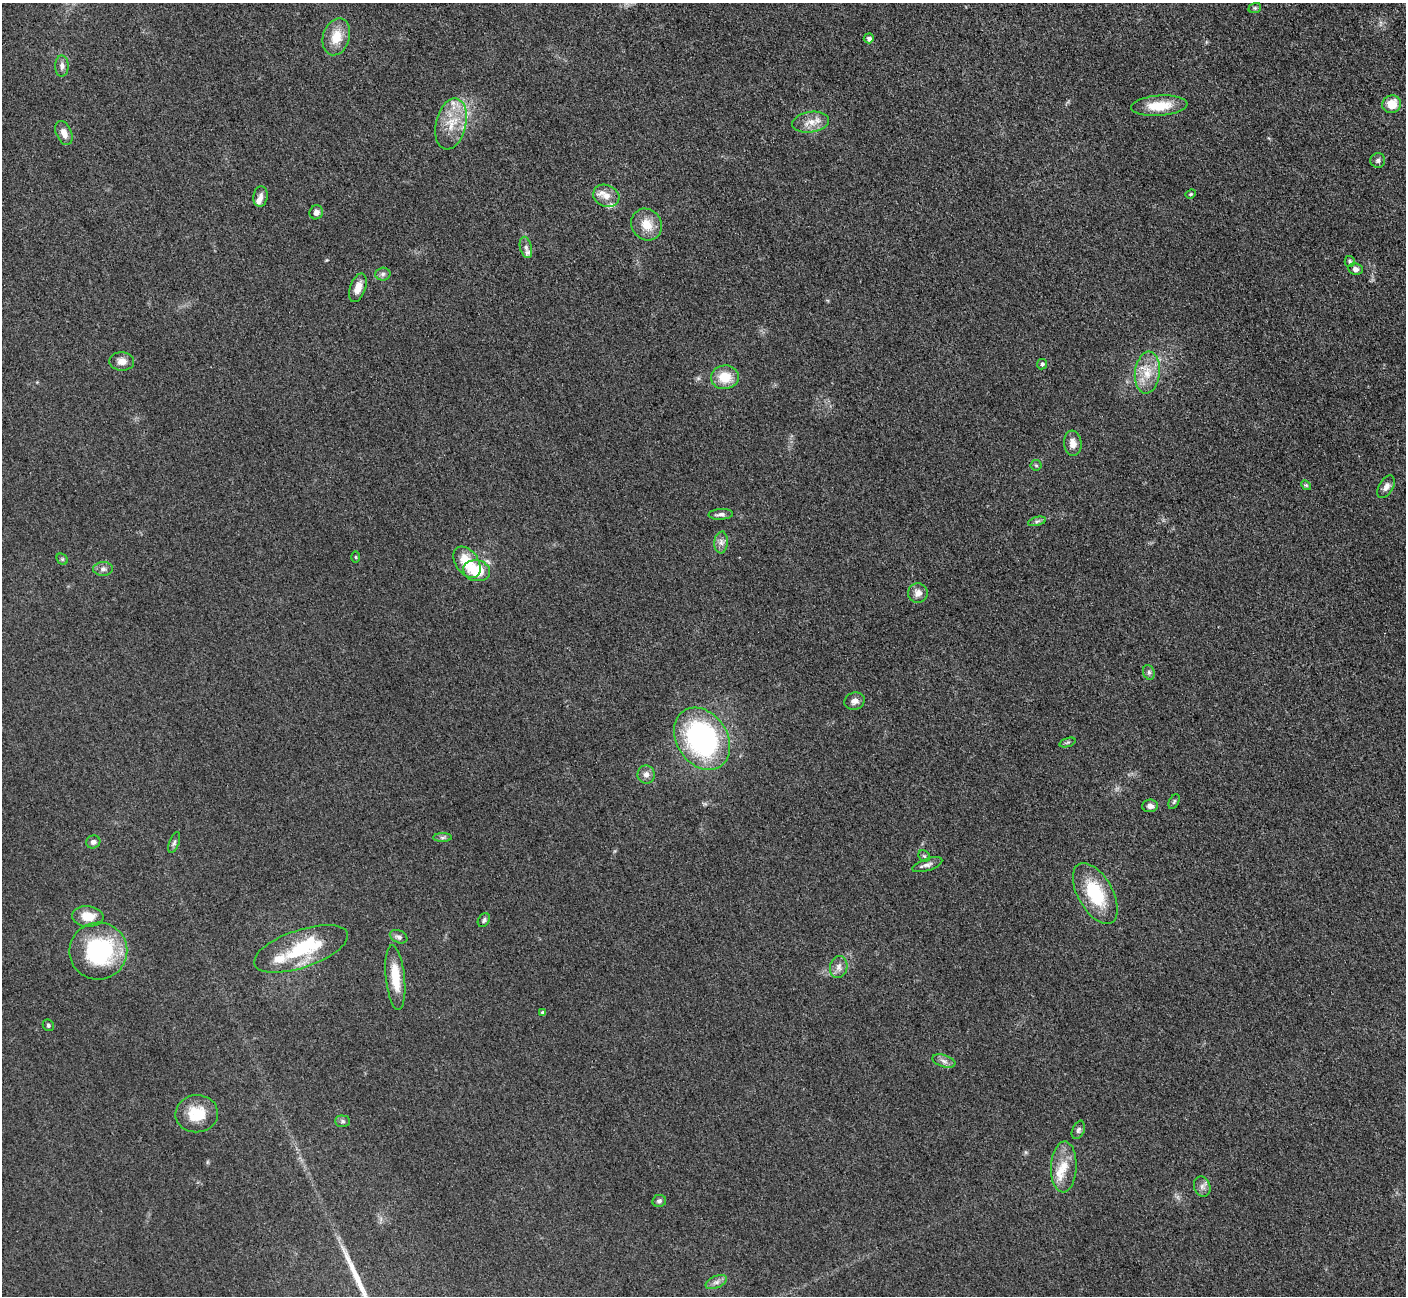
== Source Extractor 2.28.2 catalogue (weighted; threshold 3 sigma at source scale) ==
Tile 10 of 4 x 4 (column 2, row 3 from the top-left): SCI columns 1470-2873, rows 1484-2777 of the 5700 x 5663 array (HDU 1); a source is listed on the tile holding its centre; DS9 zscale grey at full resolution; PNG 1408 x 1298 px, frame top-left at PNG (2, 3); each listed source drawn as its Kron ellipse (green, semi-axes under 4 px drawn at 4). Nothing masked; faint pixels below the display range render black.
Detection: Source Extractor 2.28.2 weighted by HDU 2 'WHT'; one run over the whole footprint, this tile lists its part. Background 0.0531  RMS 0.0059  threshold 0.0264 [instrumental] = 3 sigma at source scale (4.5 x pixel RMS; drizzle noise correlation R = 1.50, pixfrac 1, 0.05/0.05 arcsec/px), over >= 5 px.
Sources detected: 76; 1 inside a brighter object's white glare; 1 long thin detection or spike segment (spike, bleed or trail) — neither listed nor drawn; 7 inside a brighter listed object's ellipse — not listed separately; the other 67 listed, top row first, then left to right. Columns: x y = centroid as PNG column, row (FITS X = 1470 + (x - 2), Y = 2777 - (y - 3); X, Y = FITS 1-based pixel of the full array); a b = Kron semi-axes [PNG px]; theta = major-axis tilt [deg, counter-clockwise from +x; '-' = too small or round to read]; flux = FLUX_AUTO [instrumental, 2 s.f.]
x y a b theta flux
1255 8 6 5 - 0.9
336 37 19 13 73 12
869 38 5 5 - 2
62 66 10 6 90 2.3
1392 104 9 9 - 10
1159 106 28 10 4 15
811 122 18 10 9 7.1
451 124 26 15 77 15
64 133 13 7 -66 4.4
1378 160 7 7 - 1.6
1191 194 5 4 - 0.67
260 196 10 7 82 2.7
606 196 13 10 -23 5.4
316 212 7 6 - 2.8
647 225 16 14 -55 10
526 247 11 6 -76 2.2
1350 261 5 5 - 1
1355 269 7 6 - 2.3
383 274 7 6 - 1.6
358 288 15 7 71 5.8
122 361 12 9 -3 4.3
1042 364 5 5 - 1.1
1147 373 21 12 83 11
725 377 14 12 4 13
1073 443 12 8 -84 4.6
1036 465 5 5 - 0.81
1306 485 5 4 - 0.78
1386 487 12 7 59 3.1
721 514 12 5 3 2.3
1037 521 9 4 13 1.3
721 542 11 6 85 2.8
356 557 6 4 -88 0.64
62 559 6 5 - 0.85
467 562 17 11 -56 15
103 569 10 7 0 2.3
477 571 13 10 -11 18
918 593 10 9 - 3.9
1149 672 7 5 -69 1.5
854 701 10 8 19 2.9
702 739 33 25 -56 110
1068 742 8 3 19 0.97
646 774 9 8 - 3.2
1174 802 8 5 63 1
1150 806 8 6 6 2.5
442 837 9 4 0 1.5
93 842 7 6 - 2
174 843 11 5 69 1.5
924 856 6 5 - 0.96
927 865 16 6 18 2.7
1095 893 33 17 -61 31
88 916 16 10 -5 9.6
484 920 7 5 56 1.3
399 937 9 6 -25 1.9
301 949 49 19 19 37
98 951 29 28 - 65
839 967 11 8 78 3.3
395 978 32 9 -84 15
543 1013 4 4 - 1.4
48 1025 6 5 - 1.1
944 1061 12 6 -19 2.6
197 1114 21 18 5 16
343 1121 7 6 - 1.3
1078 1130 9 6 67 1.6
1064 1167 25 13 87 11
1202 1187 10 8 -69 2.7
659 1201 7 6 - 1.5
716 1282 11 6 24 2.5